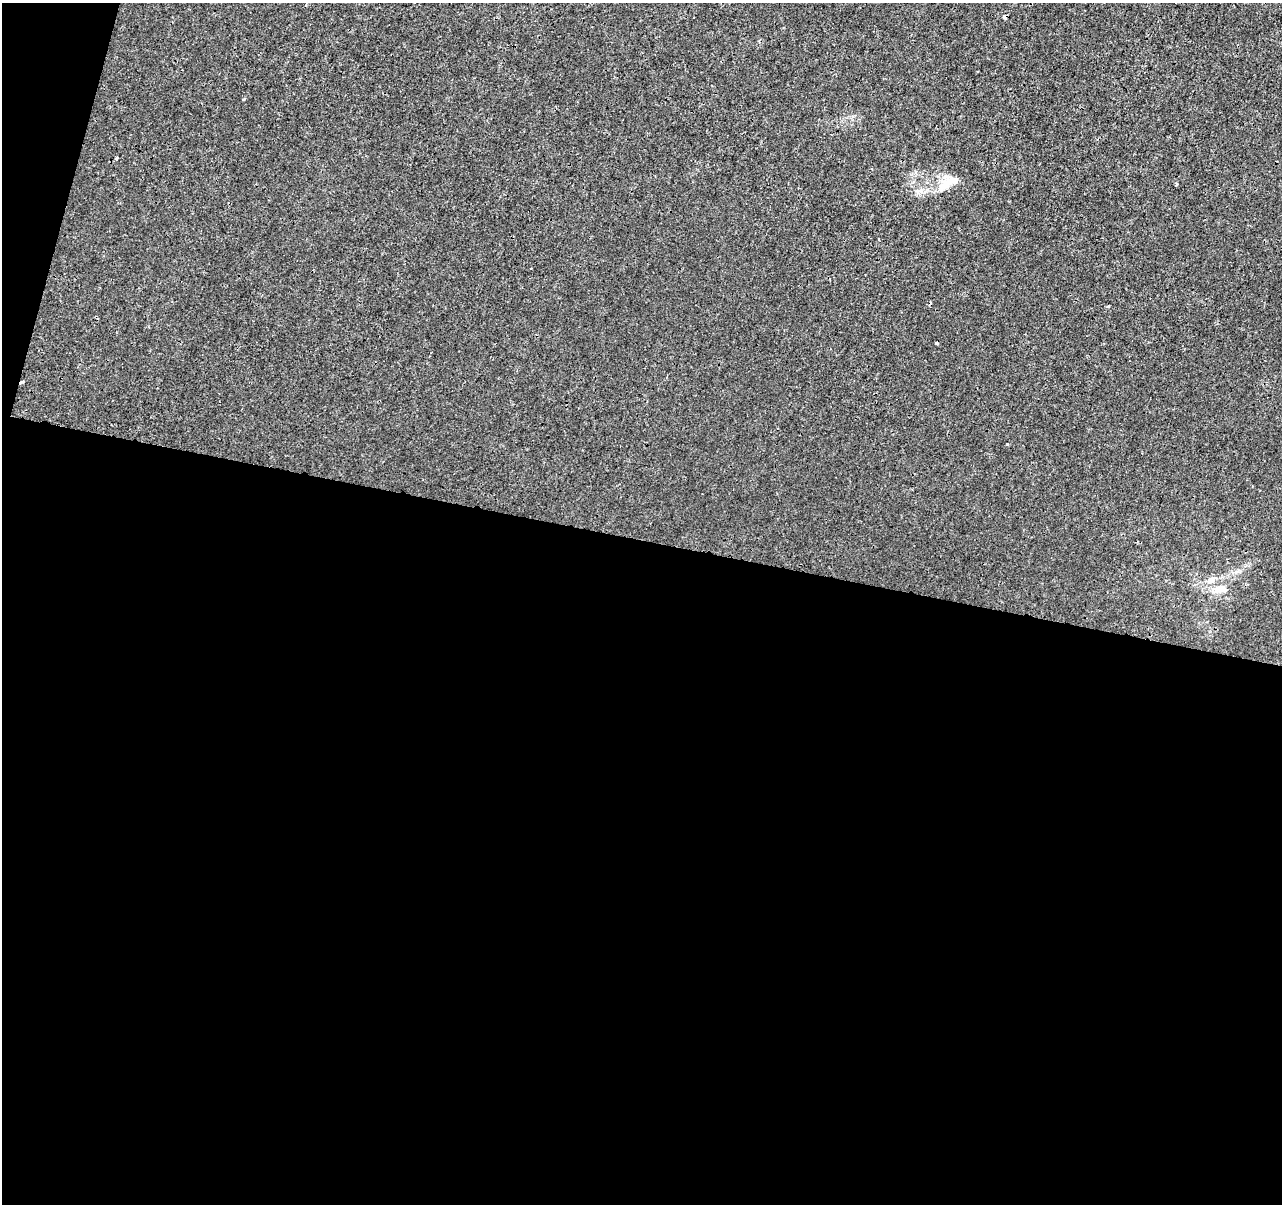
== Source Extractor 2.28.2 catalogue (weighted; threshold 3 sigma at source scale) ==
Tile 13 of 4 x 4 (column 1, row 4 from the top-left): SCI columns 8-1287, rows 284-1485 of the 5125 x 5312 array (HDU 1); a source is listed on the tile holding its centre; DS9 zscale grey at full resolution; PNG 1284 x 1206 px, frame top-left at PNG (2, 3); no overlay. Shown black and unused: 57% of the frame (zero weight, under 3 of 4 exposures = <1% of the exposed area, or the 3 px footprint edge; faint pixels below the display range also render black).
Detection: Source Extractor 2.28.2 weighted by HDU 2 'WHT'; one run over the whole footprint, this tile lists its part. Background 5.92e-05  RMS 0.0014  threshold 0.00628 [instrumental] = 3 sigma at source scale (4.5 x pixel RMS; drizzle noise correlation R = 1.50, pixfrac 1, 0.0396/0.0396 arcsec/px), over >= 5 px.
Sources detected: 11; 1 inside a brighter listed object's ellipse — not listed separately; the other 10 listed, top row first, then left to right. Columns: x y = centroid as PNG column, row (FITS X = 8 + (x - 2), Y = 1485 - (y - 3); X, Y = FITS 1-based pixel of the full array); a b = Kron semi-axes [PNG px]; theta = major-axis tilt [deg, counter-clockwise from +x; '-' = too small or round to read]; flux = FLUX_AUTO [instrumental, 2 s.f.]
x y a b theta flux
306 5 3 3 - 0.14
1004 17 4 4 - 0.52
244 99 4 3 - 0.16
117 158 3 3 - 0.61
1176 184 3 3 - 0.39
944 185 26 13 45 2.4
1107 307 3 3 - 0.21
936 343 3 3 - 0.23
1212 580 13 7 33 0.9
1219 589 21 10 7 1.8
Overlapping masked pixels (flux is a lower limit): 1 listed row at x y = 1004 17